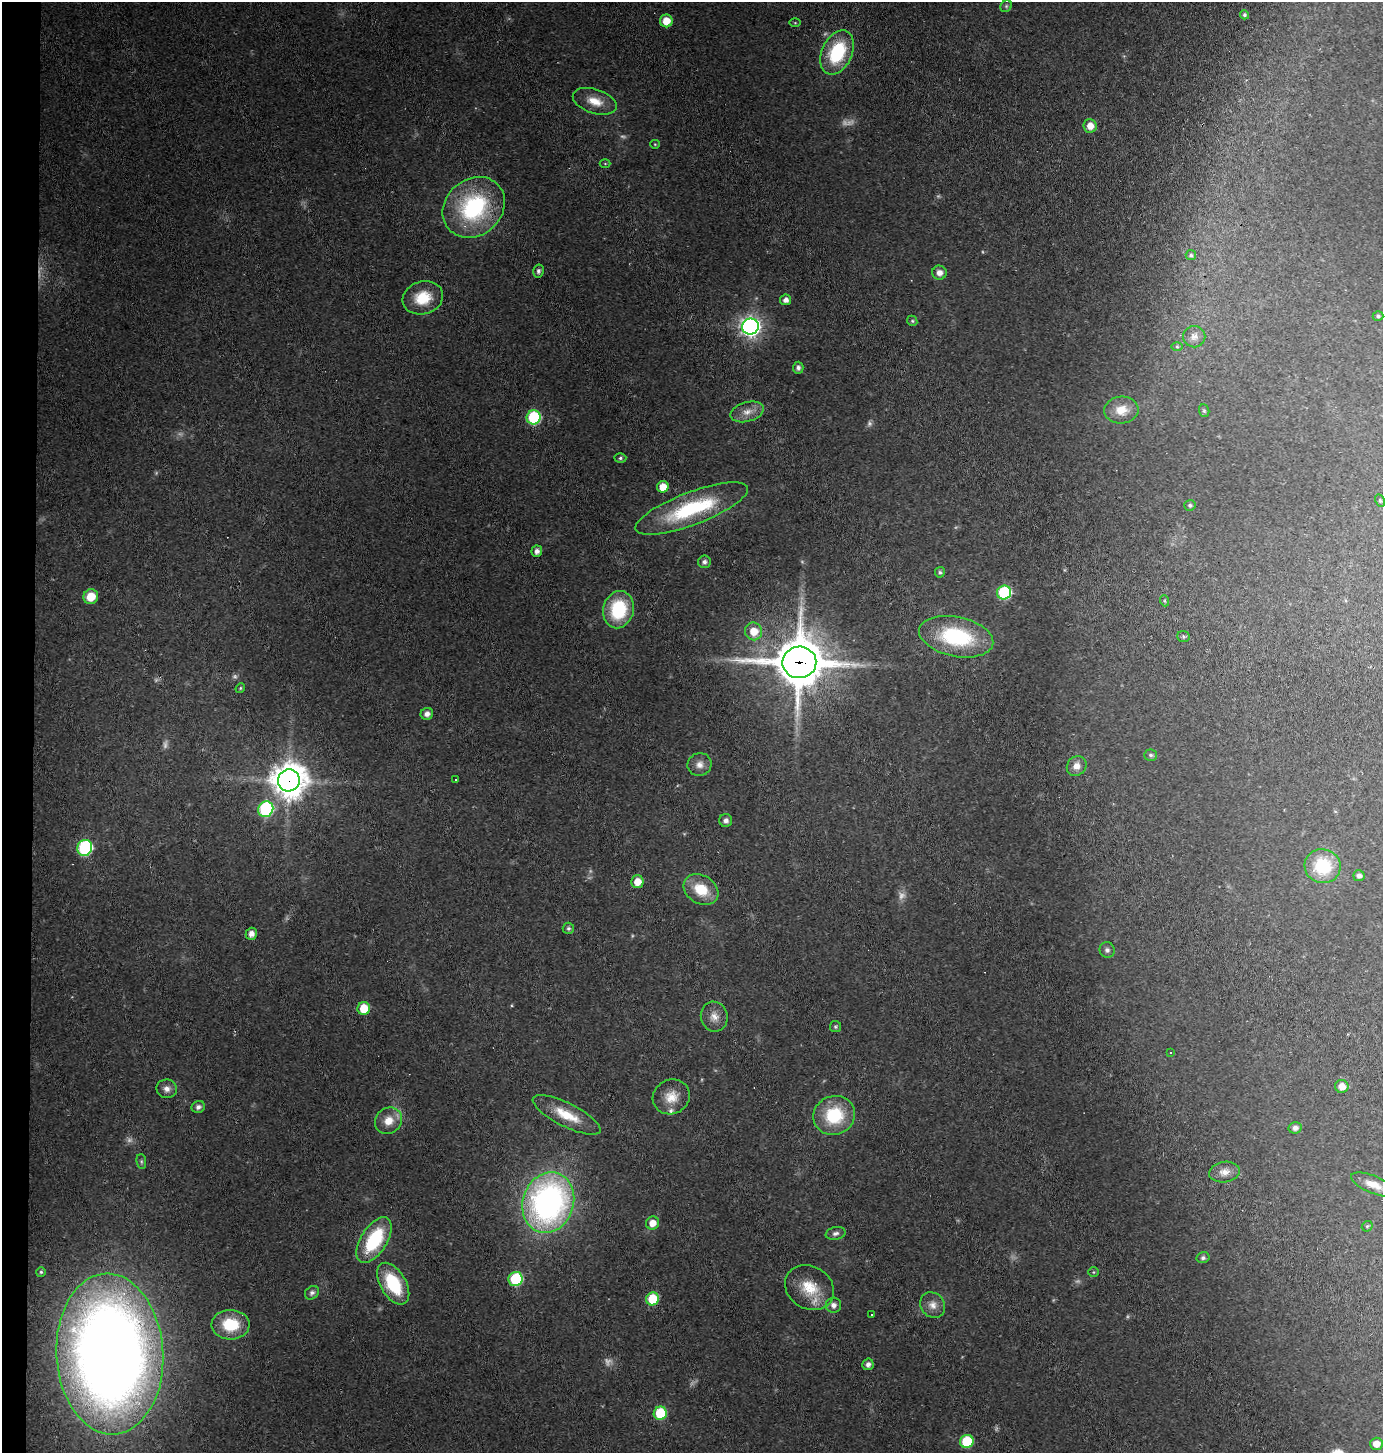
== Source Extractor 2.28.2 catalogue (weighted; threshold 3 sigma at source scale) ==
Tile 4 of 3 x 3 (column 1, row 2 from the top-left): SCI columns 99-1479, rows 1452-2902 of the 4379 x 4353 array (HDU 1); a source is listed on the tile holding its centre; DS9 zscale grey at full resolution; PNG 1385 x 1455 px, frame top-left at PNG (2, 2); each listed source drawn as its Kron ellipse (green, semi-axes under 4 px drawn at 4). Shown black and unused: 2% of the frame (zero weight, under 2 of 3 exposures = <1% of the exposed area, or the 3 px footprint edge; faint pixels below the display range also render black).
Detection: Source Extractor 2.28.2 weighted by HDU 2 'WHT'; one run over the whole footprint, this tile lists its part. Background 0.131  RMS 0.011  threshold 0.0488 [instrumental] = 3 sigma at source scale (4.5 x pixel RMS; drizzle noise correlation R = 1.50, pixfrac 1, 0.05/0.05 arcsec/px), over >= 5 px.
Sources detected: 114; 17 too faint to see at this stretch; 1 cosmic-ray / hot-pixel residue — neither listed nor drawn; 1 inside a brighter listed object's ellipse — not listed separately; the other 95 listed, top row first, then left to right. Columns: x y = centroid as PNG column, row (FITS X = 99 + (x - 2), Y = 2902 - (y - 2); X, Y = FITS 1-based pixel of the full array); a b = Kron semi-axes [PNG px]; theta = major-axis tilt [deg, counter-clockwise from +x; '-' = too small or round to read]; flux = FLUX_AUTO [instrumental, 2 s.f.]
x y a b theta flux
1006 6 6 5 - 2
1244 15 4 4 - 2.7
666 21 6 6 - 18
795 23 6 4 -1 1.2
837 52 23 15 65 73
595 101 23 12 -18 19
1090 126 7 6 - 12
655 144 5 4 - 1.1
605 164 5 3 - 1
474 207 33 28 41 130
1191 255 5 5 - 1.7
538 271 6 5 - 3.1
939 273 7 7 - 7
423 298 20 16 15 31
786 300 5 5 - 5.4
1378 316 5 4 - 2
912 321 5 4 - 1.7
750 326 8 8 - 630
1194 337 11 10 - 7.1
1177 347 6 4 -1 1.3
798 368 6 5 - 3.2
1121 410 17 13 4 19
1204 411 6 5 - 1.7
747 412 17 9 16 11
534 417 7 7 - 100
620 458 6 4 3 2.1
663 487 6 5 - 16
1380 501 6 4 -64 1.7
1190 505 6 5 - 2.2
692 509 60 16 21 110
537 551 6 5 - 5.2
704 562 6 6 - 3.2
940 572 5 5 - 1.9
1004 593 7 7 - 120
91 597 7 7 - 22
1165 601 5 3 - 1.3
618 610 19 15 77 65
754 631 9 8 - 18
956 637 38 20 -12 98
1183 637 6 5 - 2
799 662 17 15 1 6100
240 688 5 4 - 1.4
427 714 6 6 - 5.4
1151 755 6 5 - 2.5
700 765 12 11 - 8.5
1077 766 10 9 - 8.8
289 780 11 11 - 2500
456 780 3 3 - 4.1
266 809 8 7 - 150
726 820 6 6 - 4.1
85 848 8 7 - 150
1323 866 18 17 - 55
1359 876 6 5 - 4.2
637 882 6 6 - 15
701 890 18 14 -31 32
568 928 6 5 - 2.7
251 934 6 5 - 7.2
1107 950 8 7 - 3.2
364 1008 6 6 - 27
714 1017 15 13 -73 11
835 1027 5 5 - 1.9
1170 1052 3 2 - 1.3
1342 1086 6 6 - 11
167 1089 10 9 - 6.9
671 1097 19 17 25 19
198 1107 7 6 - 4.1
567 1115 37 11 -27 33
834 1115 21 19 22 57
389 1121 14 12 41 16
1295 1128 6 6 - 4.6
141 1161 7 5 -84 2.1
1224 1172 15 10 10 9.4
1373 1185 24 8 -22 13
548 1203 31 25 71 410
652 1223 7 6 - 12
1367 1226 6 4 44 1.5
836 1233 10 6 12 3.8
374 1240 26 13 58 75
1203 1258 6 5 - 2.7
41 1272 5 5 - 1.9
1094 1272 5 5 - 1.5
516 1279 7 7 - 100
393 1284 23 12 -59 61
810 1288 26 21 -30 34
312 1293 7 6 - 3.5
652 1299 6 6 - 46
833 1305 7 7 - 5.6
933 1305 13 11 -52 9.9
872 1314 3 3 - 6.6
231 1325 19 15 -3 47
110 1354 80 53 -87 1700
868 1364 6 5 - 5.1
660 1413 7 6 - 57
967 1441 7 6 - 54
1376 1444 6 6 - 11
Overlapping masked pixels (flux is a lower limit): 2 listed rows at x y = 799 662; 289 780
Isophote crosses this tile's border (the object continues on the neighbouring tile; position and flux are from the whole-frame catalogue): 1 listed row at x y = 110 1354